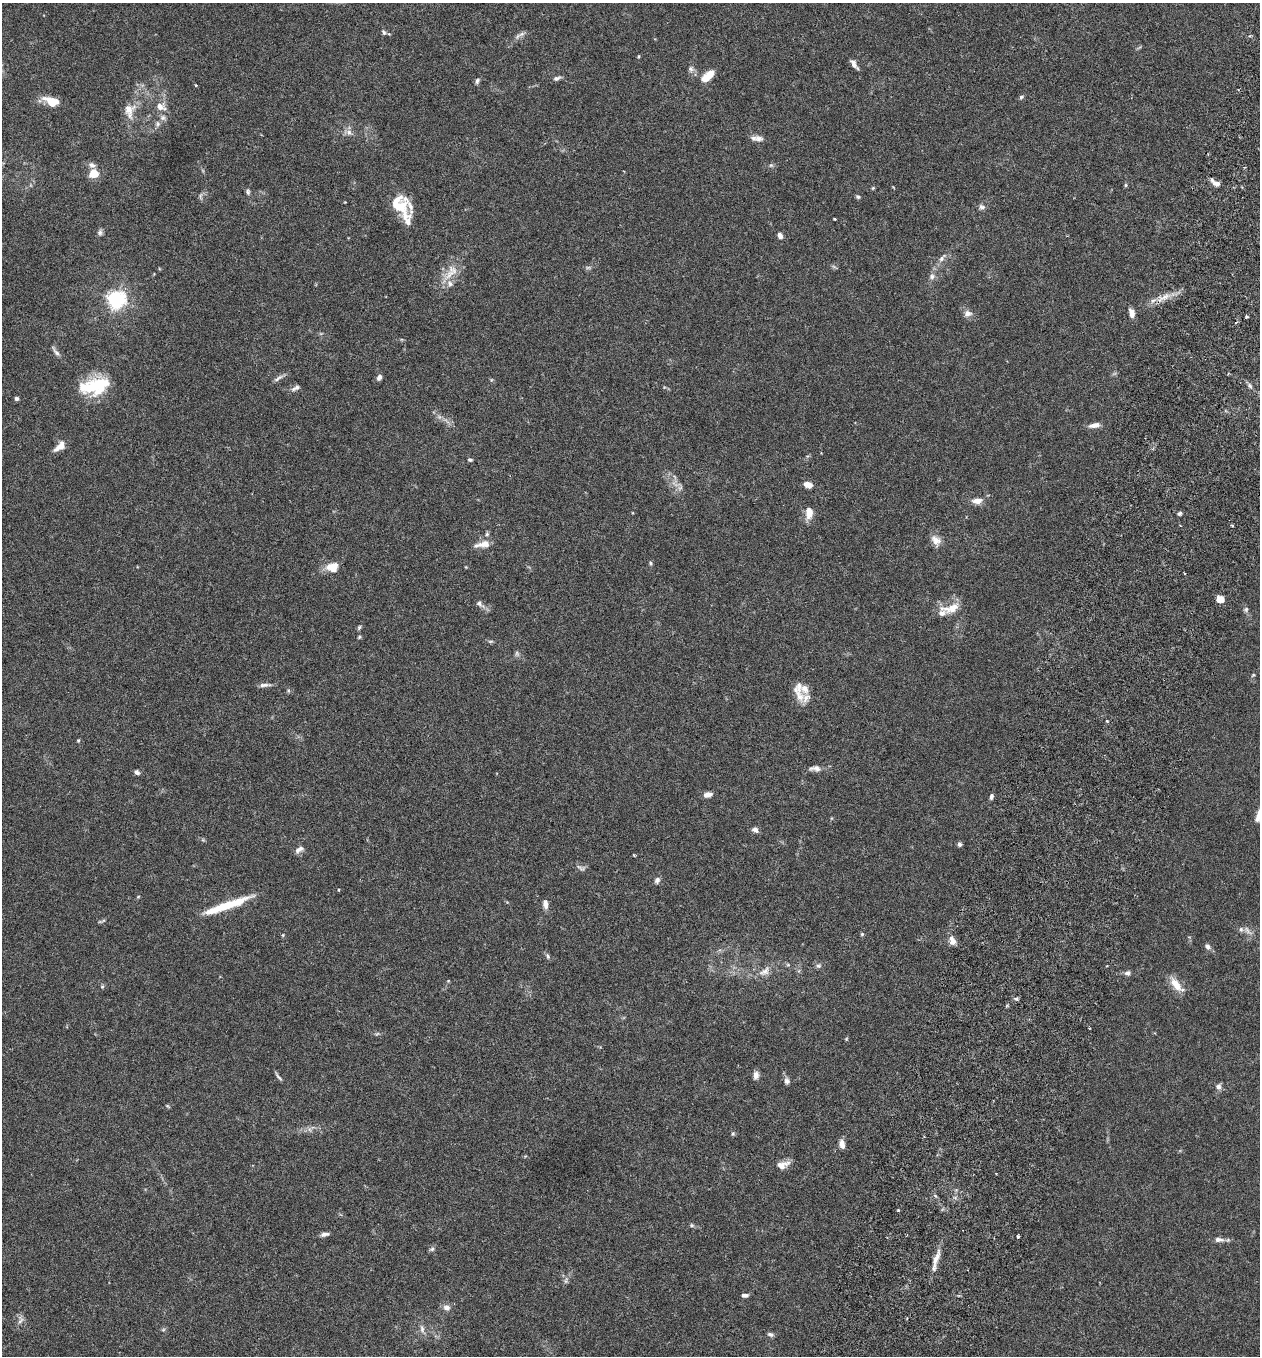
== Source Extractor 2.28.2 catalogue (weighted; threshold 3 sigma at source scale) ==
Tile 10 of 4 x 4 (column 2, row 3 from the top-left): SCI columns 1450-2707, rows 1382-2735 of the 5544 x 5466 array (HDU 1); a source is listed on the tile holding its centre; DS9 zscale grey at full resolution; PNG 1262 x 1358 px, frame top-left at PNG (2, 3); no overlay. Shown black and unused: <1% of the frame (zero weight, under 3 of 6 exposures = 3% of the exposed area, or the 3 px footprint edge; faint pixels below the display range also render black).
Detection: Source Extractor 2.28.2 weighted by HDU 2 'WHT'; one run over the whole footprint, this tile lists its part. Background 0.0171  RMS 0.002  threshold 0.008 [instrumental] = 3 sigma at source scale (4.09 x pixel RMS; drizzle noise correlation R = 1.36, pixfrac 0.8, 0.05/0.05 arcsec/px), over >= 5 px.
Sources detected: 137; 3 too faint to see at this stretch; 1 inside a brighter object's white glare — not listed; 13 inside a brighter listed object's ellipse — not listed separately; the other 120 listed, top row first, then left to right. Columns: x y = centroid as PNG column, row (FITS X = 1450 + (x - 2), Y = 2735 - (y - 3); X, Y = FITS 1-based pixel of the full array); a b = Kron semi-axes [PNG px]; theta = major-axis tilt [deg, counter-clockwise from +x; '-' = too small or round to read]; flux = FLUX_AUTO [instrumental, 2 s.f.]
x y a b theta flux
384 32 7 4 -65 0.33
518 36 12 6 46 0.69
639 56 4 3 - 0.16
854 64 11 5 -56 0.97
691 69 8 7 - 0.58
708 76 15 7 41 2.8
556 78 9 5 17 0.54
477 81 8 5 75 0.43
196 85 3 2 - 0.22
1021 97 6 5 - 0.35
52 101 19 9 -20 2.7
160 107 11 10 - 1.6
128 109 18 16 65 2.4
163 118 8 8 - 0.68
158 124 8 6 90 0.52
349 132 9 8 - 0.77
759 138 12 8 -8 0.99
92 165 9 7 -28 0.69
771 165 6 5 - 0.3
93 174 5 5 - 5.2
1216 183 10 6 -24 1.2
1126 185 6 4 90 0.21
873 188 5 4 - 0.2
248 192 8 5 -81 0.38
858 197 6 4 -25 0.32
399 204 27 16 -48 5
982 207 9 6 -10 0.55
834 219 3 2 - 0.18
100 233 8 7 - 0.47
780 236 8 5 -67 0.7
942 258 13 6 52 0.89
450 274 22 9 46 2.6
932 276 8 8 - 0.67
1164 297 25 5 30 2
116 299 7 7 - 61
967 313 9 8 - 0.98
1132 313 10 6 -75 1.2
1247 316 4 3 - 0.27
56 352 16 5 -55 0.66
1228 374 4 3 - 0.17
379 377 7 5 62 0.7
278 378 16 4 33 0.65
99 385 29 22 18 8.1
1250 386 8 5 -72 0.48
295 388 12 5 29 0.61
16 398 4 4 - 0.41
1094 425 14 6 9 1.2
60 446 16 7 45 1.5
470 460 5 4 - 0.3
808 485 11 7 -18 1.1
680 488 7 6 - 0.5
977 501 12 7 2 1.4
809 512 12 7 -87 2.2
1180 513 6 4 43 0.37
1232 525 4 3 - 0.18
487 534 6 6 - 0.32
936 540 14 10 -50 1.4
484 544 17 8 6 1.7
650 563 6 4 -30 0.25
332 567 15 11 11 2.4
1220 599 7 6 - 1.7
480 604 15 7 -52 0.77
951 608 29 12 12 3
1246 609 7 6 - 0.38
359 627 7 4 63 0.28
359 637 5 4 - 0.21
491 641 7 4 1 0.27
517 653 7 5 -62 0.38
1253 675 6 3 45 0.21
265 685 16 5 3 0.76
799 696 16 10 -66 1.9
1107 721 4 3 - 0.18
78 741 5 4 - 0.19
815 768 17 7 1 1.1
137 772 7 5 -32 0.51
708 794 8 5 11 1.2
991 796 6 4 79 0.48
755 830 8 6 -29 0.72
959 844 5 4 - 0.5
299 849 13 6 28 0.77
581 868 15 6 -17 0.62
657 880 8 7 - 0.54
338 890 4 2 - 0.16
138 897 5 3 - 0.16
545 904 11 6 -81 0.91
227 905 51 8 19 7
1247 930 14 6 -56 0.85
862 934 5 5 - 0.24
952 940 12 7 -68 1.2
1208 947 8 6 -51 0.58
548 956 9 4 -72 0.36
818 966 7 5 -3 0.43
764 971 18 10 31 1.6
1128 973 7 6 - 0.54
448 981 5 3 - 0.14
1176 984 18 8 -52 2.6
102 987 5 5 - 0.26
1016 999 5 4 - 0.34
846 1039 6 3 72 0.17
756 1075 9 6 84 0.91
278 1076 16 3 -51 0.4
787 1081 8 6 -70 0.63
1218 1087 8 7 - 0.67
167 1106 5 5 - 0.22
733 1134 6 4 69 0.25
842 1144 9 6 -78 1.2
781 1165 12 10 -22 1.1
898 1210 3 3 - 0.18
692 1225 6 5 - 0.28
325 1234 11 5 9 0.59
1018 1236 3 3 - 0.22
1219 1240 13 7 -6 0.93
432 1249 7 5 7 0.38
936 1259 28 6 69 1.8
566 1281 9 3 85 0.36
745 1295 8 4 2 0.55
447 1308 8 7 - 0.92
20 1320 12 7 71 0.8
422 1329 11 6 -78 0.7
770 1334 8 5 -20 0.44
Overlapping masked pixels (flux is a lower limit): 1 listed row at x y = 1164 297